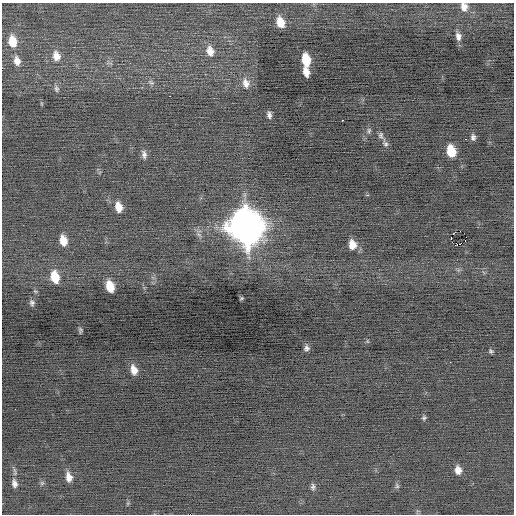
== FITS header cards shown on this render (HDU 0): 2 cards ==
NAXIS1  =                  512 / Axis length
NAXIS2  =                  512 / Axis length

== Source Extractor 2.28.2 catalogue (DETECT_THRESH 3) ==
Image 512 x 512 px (HDU 0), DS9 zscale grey, 1 PNG px = 1 image px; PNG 516 x 516 px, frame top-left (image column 1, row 512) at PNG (2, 3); no overlay
Background -0.0983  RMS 0.73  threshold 2.2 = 3 sigma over >= 5 px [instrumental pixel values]
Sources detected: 47; all 47 listed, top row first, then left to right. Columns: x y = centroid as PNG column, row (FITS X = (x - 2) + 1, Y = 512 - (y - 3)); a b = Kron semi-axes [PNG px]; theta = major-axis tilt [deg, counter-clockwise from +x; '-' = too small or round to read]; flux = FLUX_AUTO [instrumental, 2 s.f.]
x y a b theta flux
464 7 10 8 -75 350
280 22 11 8 -73 690
458 36 10 7 -80 240
12 42 14 9 -81 850
210 51 13 9 -72 440
56 56 13 10 -76 480
306 60 11 7 -80 1200
17 61 12 8 -77 380
306 72 9 5 -76 390
151 82 10 6 -35 150
246 83 13 10 -74 380
56 89 9 6 -84 150
169 96 3 2 - 57
269 115 8 5 -79 160
342 120 2 2 - 350
369 130 8 5 76 110
381 135 9 6 -72 140
473 137 7 5 -86 150
465 139 3 2 - 180
385 143 11 7 -64 180
451 151 10 7 -79 1300
144 154 12 6 -78 200
119 207 11 7 -78 540
246 227 15 13 -74 100000
460 231 2 2 - 1100
451 238 4 2 - 1700
63 240 10 7 -78 660
465 241 2 2 - 19
352 245 9 7 -79 560
55 277 11 7 -77 1000
110 286 10 6 -75 890
35 291 6 3 -18 56
241 298 5 3 - 54
32 303 7 6 - 130
80 330 6 3 -82 82
367 341 6 3 -71 56
307 348 7 6 - 150
491 351 6 5 - 82
450 362 2 2 - 98
134 370 11 7 -75 450
424 418 6 5 - 87
458 470 9 7 -82 360
69 477 10 6 -81 380
14 483 10 6 -77 220
42 483 7 4 45 76
397 486 8 5 -72 99
313 487 9 5 90 130
At the frame edge (FLAGS 8, measured only in part): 1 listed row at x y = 464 7